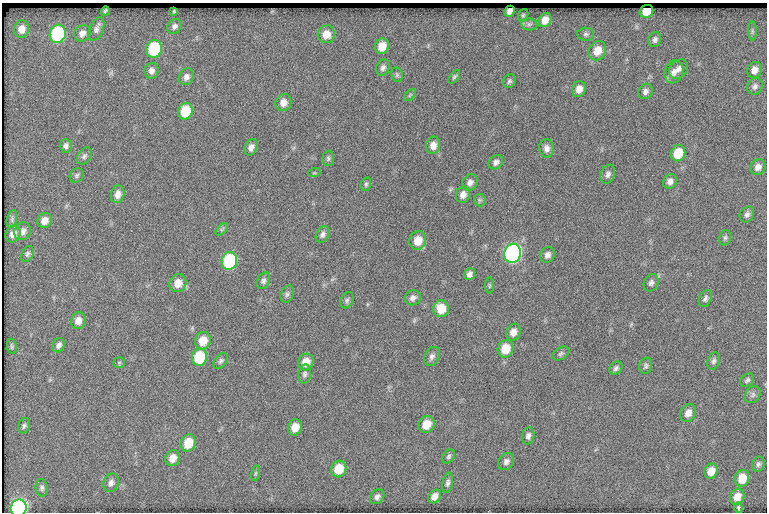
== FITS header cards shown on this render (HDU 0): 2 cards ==
NAXIS1  =                  765
NAXIS2  =                  510

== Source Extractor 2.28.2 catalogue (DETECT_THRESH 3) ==
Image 765 x 510 px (HDU 0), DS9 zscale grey, 1 PNG px = 1 image px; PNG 769 x 514 px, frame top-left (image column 1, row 510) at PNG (2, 3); each listed source drawn as its Kron ellipse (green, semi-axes under 4 px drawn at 4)
Background 195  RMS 7.5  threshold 22.5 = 3 sigma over >= 5 px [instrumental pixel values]
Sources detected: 115; all 115 listed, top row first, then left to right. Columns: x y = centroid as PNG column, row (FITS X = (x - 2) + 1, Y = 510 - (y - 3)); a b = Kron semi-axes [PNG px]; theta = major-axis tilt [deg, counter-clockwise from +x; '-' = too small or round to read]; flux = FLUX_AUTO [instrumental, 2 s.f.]
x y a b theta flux
105 11 5 3 - 560
174 11 3 3 - 510
509 11 6 5 - 1700
646 11 7 6 - 8400
523 15 6 5 - 800
545 20 7 6 - 4200
529 24 8 6 -10 1300
174 26 8 6 48 1700
21 29 9 7 81 3800
96 29 12 7 66 2100
752 31 9 4 -90 920
82 33 9 7 40 3000
58 34 9 8 - 53000
326 34 9 8 - 6300
586 34 8 6 -2 1300
655 40 7 6 - 1600
382 46 8 7 - 7500
154 49 9 7 74 37000
597 51 10 8 60 6800
383 68 8 6 70 1600
678 69 11 8 47 2600
754 70 8 7 - 3400
151 71 8 7 - 2200
674 72 12 9 73 3300
397 75 7 5 -76 860
186 77 8 7 - 2300
454 77 8 4 54 970
509 81 7 6 - 1100
755 86 8 7 - 1700
579 89 8 6 75 3900
645 91 8 7 - 2000
410 95 7 4 45 750
283 103 9 7 64 4100
185 111 8 7 - 19000
433 145 9 7 78 3900
66 146 7 6 - 1600
251 147 8 6 65 2400
546 148 9 7 -86 2400
678 153 8 7 - 12000
84 156 9 6 56 1400
328 158 8 6 86 1100
496 162 8 6 40 1800
758 167 8 7 - 2700
314 173 6 4 17 660
608 174 10 6 69 1800
77 175 7 6 - 1100
670 181 7 6 - 2300
470 182 9 7 53 2300
366 184 7 5 75 1000
118 194 9 6 74 3100
463 195 8 7 - 2800
480 200 6 6 - 890
747 214 8 7 - 1700
12 219 9 5 77 1100
44 221 8 7 - 4100
222 229 8 4 45 840
22 231 9 8 - 2900
13 234 9 7 65 3700
323 234 9 6 61 1800
725 238 8 6 74 1100
418 240 9 8 - 8200
513 253 9 8 - 170000
27 254 8 5 64 1300
547 255 8 7 - 2400
229 261 9 8 - 50000
470 274 6 5 - 2000
263 281 8 6 62 1600
178 283 9 8 - 5800
651 283 9 7 61 1600
489 286 8 3 90 650
287 294 9 6 70 1300
413 298 8 7 - 2100
705 298 9 5 67 1500
347 300 8 6 65 1300
441 309 8 8 - 9800
78 321 8 7 - 4000
513 332 8 7 - 3800
203 341 9 8 - 7800
59 345 7 5 63 1700
12 346 8 4 -80 850
505 349 9 7 69 10000
561 354 9 6 31 1200
432 356 10 7 63 1900
199 357 8 7 - 25000
221 361 9 6 49 1200
714 361 9 6 71 1500
306 362 8 7 - 6500
119 363 6 5 - 720
646 366 8 6 71 1200
616 368 7 6 - 1400
305 374 9 6 79 1500
747 380 8 5 40 1200
753 395 9 7 55 1600
688 413 9 7 61 3500
426 424 9 7 54 7600
24 426 8 6 72 1200
295 427 8 7 - 6600
528 436 8 6 76 1800
188 443 9 7 66 10000
449 456 7 5 58 1100
173 458 8 7 - 4800
506 462 9 7 54 2100
758 464 7 6 - 1300
339 469 8 7 - 12000
711 471 8 6 63 5200
255 473 8 4 81 740
742 478 8 7 - 8700
111 483 9 7 68 2100
448 483 10 5 79 1600
42 488 9 6 -84 1400
435 496 7 5 55 3400
377 497 8 6 48 1800
737 497 8 7 - 4700
738 507 5 4 - 660
19 508 8 8 - 170000
At the frame edge (FLAGS 8, measured only in part): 1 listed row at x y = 19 508